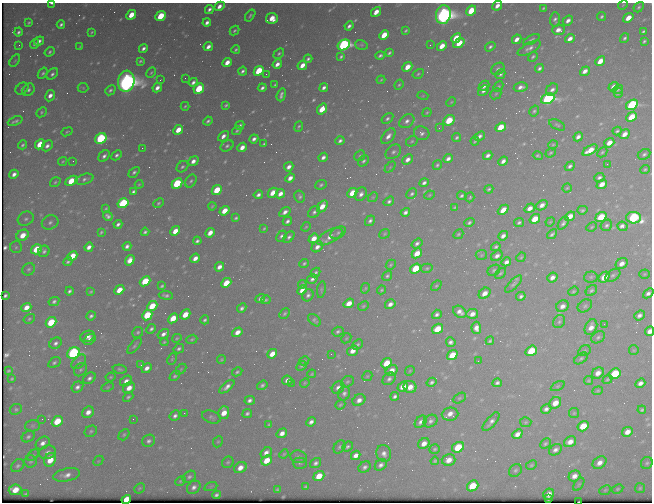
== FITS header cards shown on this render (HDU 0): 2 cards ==
NAXIS1  =                  650 / Width of table row in bytes
NAXIS2  =                  500 / Number of rows in table

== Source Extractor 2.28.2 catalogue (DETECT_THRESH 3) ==
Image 650 x 500 px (HDU 0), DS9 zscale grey, 1 PNG px = 1 image px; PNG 654 x 504 px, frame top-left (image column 1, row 500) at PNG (2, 3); each listed source drawn as its Kron ellipse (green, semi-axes under 4 px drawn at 4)
Background 457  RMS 2.4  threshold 7.12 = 3 sigma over >= 5 px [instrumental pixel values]
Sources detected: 587; of the 587, the 500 brightest by FLUX_AUTO listed and drawn (87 fainter detections omitted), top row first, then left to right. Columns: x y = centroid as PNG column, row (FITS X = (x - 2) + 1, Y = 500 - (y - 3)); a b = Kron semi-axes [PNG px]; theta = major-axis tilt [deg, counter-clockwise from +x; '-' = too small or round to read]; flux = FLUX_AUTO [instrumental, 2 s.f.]
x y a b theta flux
52 3 4 2 - 340
623 5 5 4 - 180
219 6 5 4 - 1100
497 6 5 4 - 1100
639 7 6 4 48 310
543 8 4 2 - 220
209 9 5 3 - 510
471 11 5 4 - 5000
376 12 6 4 51 1800
131 15 5 4 - 2800
250 15 6 3 53 310
443 15 9 7 81 130000
161 16 5 4 - 6300
602 17 5 4 - 340
272 18 6 5 - 2500
628 18 5 4 - 2200
555 20 7 5 90 460
568 20 5 4 - 810
29 22 4 3 - 230
207 22 4 3 - 700
61 24 4 3 - 390
349 26 5 3 - 500
558 30 6 5 - 1000
234 31 5 4 - 250
406 31 4 2 - 210
643 31 4 3 - 290
18 32 4 3 - 400
92 32 4 2 - 200
384 35 5 4 - 3000
456 38 5 4 - 3900
625 38 5 4 - 370
517 39 5 4 - 1100
570 39 5 4 - 1100
531 40 9 4 27 360
39 41 5 4 - 620
644 41 4 3 - 300
459 43 6 4 36 3200
34 44 5 3 - 410
19 45 3 3 - 180
344 45 6 5 - 43000
361 45 6 4 -19 220
430 45 2 2 - 330
442 46 5 4 - 2100
80 47 4 2 - 190
208 47 5 3 - 890
490 47 5 4 - 390
143 48 5 3 - 570
529 48 13 5 28 760
236 49 4 3 - 280
50 52 5 4 - 340
279 53 6 4 42 290
389 53 4 3 - 290
380 55 5 3 - 410
341 56 4 3 - 290
533 57 5 4 - 280
308 59 4 3 - 360
15 60 7 4 57 220
140 61 4 3 - 260
600 61 5 4 - 2300
227 62 5 4 - 1500
277 64 5 4 - 1000
302 65 5 4 - 1600
407 67 5 4 - 2100
539 68 4 3 - 420
498 69 7 5 37 450
243 71 4 3 - 440
259 71 5 4 - 6900
585 71 5 4 - 1100
43 73 6 4 55 330
151 73 5 3 - 200
52 74 6 4 45 450
266 74 2 2 - 300
418 74 6 4 31 240
500 74 5 4 - 370
185 78 2 2 - 200
160 80 3 2 - 190
381 80 4 3 - 180
126 81 10 8 83 150000
193 82 5 3 - 560
275 85 3 3 - 210
399 85 5 3 - 230
484 86 6 4 42 660
498 86 6 4 47 240
521 87 7 5 11 830
613 87 5 4 - 1400
83 88 5 5 - 200
157 88 5 4 - 950
262 88 4 3 - 490
324 88 4 3 - 580
22 89 7 5 37 490
199 89 5 5 - 6900
618 89 5 3 - 250
29 90 7 5 54 480
110 90 5 4 - 370
483 90 6 4 42 670
552 90 7 5 45 670
618 93 5 4 - 220
496 94 6 5 - 240
281 95 6 3 72 500
50 96 6 4 61 1000
423 96 5 3 - 190
548 99 7 5 23 41000
451 102 5 4 - 190
226 105 4 3 - 250
632 105 6 4 33 25000
185 106 4 3 - 200
322 109 6 4 51 3500
534 111 6 4 58 280
41 112 6 4 44 230
427 113 5 3 - 190
631 117 6 4 42 3800
387 119 6 4 35 410
449 120 6 5 - 5100
15 121 8 3 22 400
208 121 5 3 - 360
407 121 8 6 38 730
240 125 5 3 - 400
557 125 9 4 -26 300
299 127 5 2 - 230
501 127 5 4 - 4000
439 128 4 4 - 180
178 130 5 4 - 2500
237 131 5 3 - 240
617 131 4 3 - 290
67 132 6 3 22 190
422 133 8 7 - 620
625 134 5 4 - 1400
223 136 6 4 44 850
388 136 9 5 51 1000
479 136 6 3 38 590
457 137 4 3 - 300
578 137 5 4 - 720
101 138 6 5 - 19000
254 139 4 3 - 590
340 141 4 3 - 470
412 141 6 5 - 250
475 141 4 3 - 240
609 143 5 4 - 1700
40 144 5 4 - 3900
264 144 4 3 - 270
22 145 5 3 - 290
553 145 5 4 - 210
47 146 6 4 45 670
227 146 7 5 31 410
242 147 5 4 - 1300
142 148 2 2 - 960
590 150 8 4 30 2500
393 152 9 6 40 580
602 152 6 3 44 230
551 153 5 4 - 220
644 154 6 5 - 390
117 155 6 4 46 430
488 155 5 3 - 610
104 156 7 5 48 620
360 156 6 5 - 260
538 156 5 4 - 280
323 157 5 3 - 620
408 159 6 4 44 900
448 159 5 3 - 710
63 161 5 3 - 180
73 161 2 2 - 220
193 161 5 4 - 990
363 161 6 4 47 360
503 161 5 4 - 790
607 164 2 2 - 390
437 165 5 4 - 300
570 166 5 4 - 460
182 167 6 5 - 370
289 167 5 3 - 850
390 167 6 4 46 240
645 169 5 4 - 250
134 172 6 4 43 380
14 174 5 4 - 790
599 177 5 4 - 460
290 178 5 4 - 1100
84 179 9 5 17 530
71 181 7 4 28 4500
191 181 7 5 58 370
55 182 5 4 - 260
177 183 6 4 43 13000
424 183 4 3 - 520
139 184 4 3 - 180
602 184 5 4 - 1600
321 185 6 4 24 300
567 188 4 4 - 210
489 189 4 3 - 270
217 190 5 4 - 4500
133 192 4 3 - 400
273 193 5 4 - 1900
352 193 5 4 - 3300
280 194 5 4 - 1200
361 194 7 5 56 780
412 194 6 5 - 310
258 195 5 3 - 590
429 195 5 4 - 190
300 196 6 5 - 390
461 196 4 3 - 320
373 197 5 4 - 210
470 197 5 4 - 200
389 201 5 4 - 400
123 203 6 4 32 14000
158 203 6 4 40 220
542 205 6 4 36 1000
212 206 4 3 - 180
322 206 7 4 56 2200
455 207 4 3 - 200
530 208 5 4 - 1100
106 209 4 2 - 190
503 210 6 4 43 1800
582 210 5 4 - 290
224 211 5 4 - 2300
285 212 6 4 33 780
314 212 7 5 45 480
405 212 5 3 - 580
108 216 5 4 - 490
570 216 5 4 - 1900
601 217 6 4 36 5700
236 218 4 3 - 270
634 218 7 6 - 23000
26 219 8 7 - 540
535 219 5 4 - 3800
287 221 5 3 - 510
370 221 6 4 55 470
50 222 8 7 - 570
519 222 5 4 - 320
550 222 5 4 - 190
469 223 5 4 - 340
563 223 7 4 57 450
118 224 4 3 - 450
606 225 6 5 - 390
622 226 5 4 - 1000
306 227 5 4 - 200
592 227 5 4 - 200
264 228 3 2 - 180
175 231 5 4 - 2000
101 232 4 2 - 210
145 232 4 3 - 330
210 233 5 4 - 1400
338 233 8 5 30 400
385 234 6 4 39 200
458 234 5 3 - 210
552 234 6 3 39 390
23 235 6 5 - 2600
281 236 6 4 51 420
503 236 5 4 - 870
289 237 6 4 45 450
330 237 14 6 29 1600
314 238 5 4 - 1700
197 241 4 3 - 380
417 244 6 4 36 470
127 246 4 4 - 530
16 247 6 6 - 320
89 247 5 4 - 950
317 247 6 5 - 880
496 247 5 4 - 310
36 249 6 4 33 5000
44 251 6 5 - 410
417 253 5 4 - 2700
481 255 6 5 - 240
72 256 5 4 - 3400
497 256 6 4 35 720
521 257 5 4 - 210
195 258 5 4 - 1100
130 260 5 4 - 1400
68 262 5 4 - 310
506 262 5 4 - 770
304 263 5 3 - 270
622 264 6 5 - 1100
391 265 5 4 - 210
219 267 5 4 - 990
427 268 6 4 15 250
29 269 7 5 41 350
415 269 6 4 36 6000
494 270 7 5 30 320
315 273 5 4 - 330
500 273 6 4 43 270
644 274 5 4 - 200
613 275 8 5 31 390
387 276 5 4 - 310
552 277 5 4 - 930
591 277 7 5 5 280
604 277 6 4 48 2600
312 279 5 4 - 530
145 281 6 4 40 5500
226 283 5 4 - 3700
302 284 4 3 - 220
513 284 11 4 45 410
162 286 4 3 - 260
436 286 6 4 39 210
365 288 5 4 - 190
119 290 5 4 - 2400
302 290 5 4 - 1200
321 290 8 3 82 200
382 290 4 3 - 210
591 290 6 4 42 310
69 291 4 3 - 380
91 291 4 3 - 230
573 291 5 4 - 220
485 293 6 5 - 1400
648 293 6 4 41 610
5 295 4 3 - 230
166 295 7 4 -8 430
308 295 6 5 - 510
521 296 5 4 - 450
260 299 5 4 - 600
266 300 5 3 - 240
54 301 5 4 - 410
349 303 5 4 - 2100
390 304 5 4 - 900
152 306 6 4 42 4000
363 306 6 4 28 190
562 306 6 5 - 960
585 306 8 5 35 360
26 307 5 4 - 1600
242 308 5 4 - 460
460 312 7 5 -35 940
185 314 5 4 - 2900
285 314 6 4 45 270
437 314 5 4 - 470
472 314 6 5 - 1200
147 315 6 4 43 6200
639 315 6 4 38 640
91 316 5 4 - 420
173 318 5 4 - 3300
29 319 6 4 31 250
205 320 4 3 - 320
314 320 7 5 -41 320
51 322 6 4 40 6400
559 322 7 5 57 350
604 324 2 2 - 480
591 327 8 5 63 1400
476 328 6 5 - 1100
151 329 5 3 - 390
437 329 6 5 - 3800
649 331 5 4 - 1100
138 332 6 5 - 280
237 332 6 4 35 1300
338 332 6 4 21 370
163 334 6 4 32 700
87 336 7 5 22 910
598 337 7 5 30 370
177 338 5 4 - 190
346 338 6 4 44 220
89 339 6 4 38 780
192 339 6 4 23 240
490 341 4 3 - 250
164 342 4 3 - 210
451 342 5 4 - 540
55 343 6 5 - 540
357 344 6 4 43 300
135 346 10 4 52 380
179 349 5 4 - 420
634 350 5 5 - 190
353 351 6 4 35 1400
531 351 6 5 - 5900
584 351 6 5 - 280
73 353 6 5 - 33000
272 354 5 4 - 1900
331 354 2 2 - 380
452 355 6 4 38 4000
581 358 7 4 37 340
172 359 6 4 64 210
221 360 4 4 - 190
304 361 5 4 - 220
478 361 2 2 - 380
79 362 8 5 45 450
54 363 6 5 - 340
387 363 6 4 39 4000
141 365 3 3 - 240
302 366 5 4 - 250
147 368 5 4 - 910
120 369 7 4 -9 310
181 369 6 4 45 190
80 370 7 5 44 360
392 370 6 5 - 1600
8 371 4 3 - 220
410 371 5 4 - 180
237 372 5 4 - 270
598 373 6 5 - 1300
312 374 4 3 - 180
615 374 6 5 - 9600
175 376 6 4 42 300
367 376 5 4 - 200
111 377 5 3 - 190
89 378 7 5 35 580
12 379 3 3 - 200
389 379 7 5 41 510
607 379 5 3 - 250
287 380 5 5 - 880
126 381 6 5 - 900
589 381 5 4 - 230
347 382 7 5 30 300
432 382 5 4 - 410
291 383 2 2 - 180
305 383 5 4 - 190
497 383 4 4 - 440
640 383 5 4 - 830
262 385 5 4 - 380
403 386 5 4 - 2000
558 386 7 4 27 220
77 387 6 5 - 610
108 387 6 4 27 220
227 387 9 4 39 860
410 387 6 6 - 1800
129 388 6 5 - 1600
338 388 7 5 43 730
598 391 5 4 - 200
344 393 7 6 - 560
395 396 4 3 - 480
128 397 6 4 41 310
459 398 7 4 27 260
250 400 5 4 - 590
359 400 7 5 35 1000
555 403 6 5 - 2100
340 405 5 4 - 250
16 409 6 5 - 310
546 409 5 4 - 600
642 410 4 3 - 250
88 412 6 5 - 1300
184 413 3 2 - 210
224 413 6 5 - 2100
247 413 5 4 - 410
574 413 5 5 - 200
450 414 8 6 6 1300
175 416 6 4 48 540
211 417 9 6 -21 410
42 419 2 2 - 300
133 419 2 2 - 270
57 421 6 4 40 4800
430 421 7 6 - 540
311 422 5 4 - 670
421 422 7 5 48 700
491 422 11 5 49 700
526 422 6 5 - 220
269 425 4 3 - 200
32 426 7 5 1 320
583 426 6 5 - 3700
91 431 6 5 - 290
627 432 5 4 - 1400
282 433 6 4 33 1100
517 434 6 4 40 1200
124 435 6 4 49 250
28 437 7 5 32 360
149 441 7 6 - 500
218 442 6 4 66 220
570 442 6 5 - 1300
43 443 7 5 36 820
424 443 6 5 - 1300
545 444 6 4 44 290
340 447 7 5 56 330
347 447 5 4 - 340
458 447 6 5 - 5500
435 449 5 4 - 290
555 450 7 5 36 640
47 452 8 6 19 720
266 453 6 4 37 900
284 454 5 4 - 190
384 454 8 7 - 860
33 455 7 4 44 260
356 455 5 4 - 1000
298 457 8 6 -8 430
50 460 7 5 66 2800
267 460 6 4 40 3000
448 460 7 6 - 1600
31 461 6 6 - 330
98 461 6 4 46 210
435 461 4 4 - 260
228 462 6 5 - 280
300 463 7 5 0 320
316 463 6 4 35 510
599 463 7 5 36 1100
647 463 6 5 - 330
381 465 6 5 - 630
531 465 6 4 27 220
18 466 7 5 43 370
365 467 6 5 - 530
240 468 7 5 31 1500
515 470 7 5 44 340
67 475 14 6 11 1100
319 476 6 4 37 2900
574 476 6 5 - 1200
189 477 7 5 38 410
180 481 6 4 27 210
579 484 7 4 54 220
211 486 6 4 19 220
473 486 6 5 - 5000
194 487 7 5 41 700
306 487 4 3 - 260
139 488 6 4 43 220
640 488 5 5 - 230
618 489 6 4 27 220
15 490 6 5 - 2800
277 490 4 3 - 220
605 490 6 4 22 220
26 494 4 3 - 250
549 494 6 5 - 1200
216 495 4 3 - 370
548 498 3 2 - 370
126 499 5 4 - 4300
579 502 3 2 - 220
At the frame edge (FLAGS 8, measured only in part): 6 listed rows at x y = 52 3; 497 6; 648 293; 649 331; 126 499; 579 502
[87 fainter detections neither listed nor drawn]